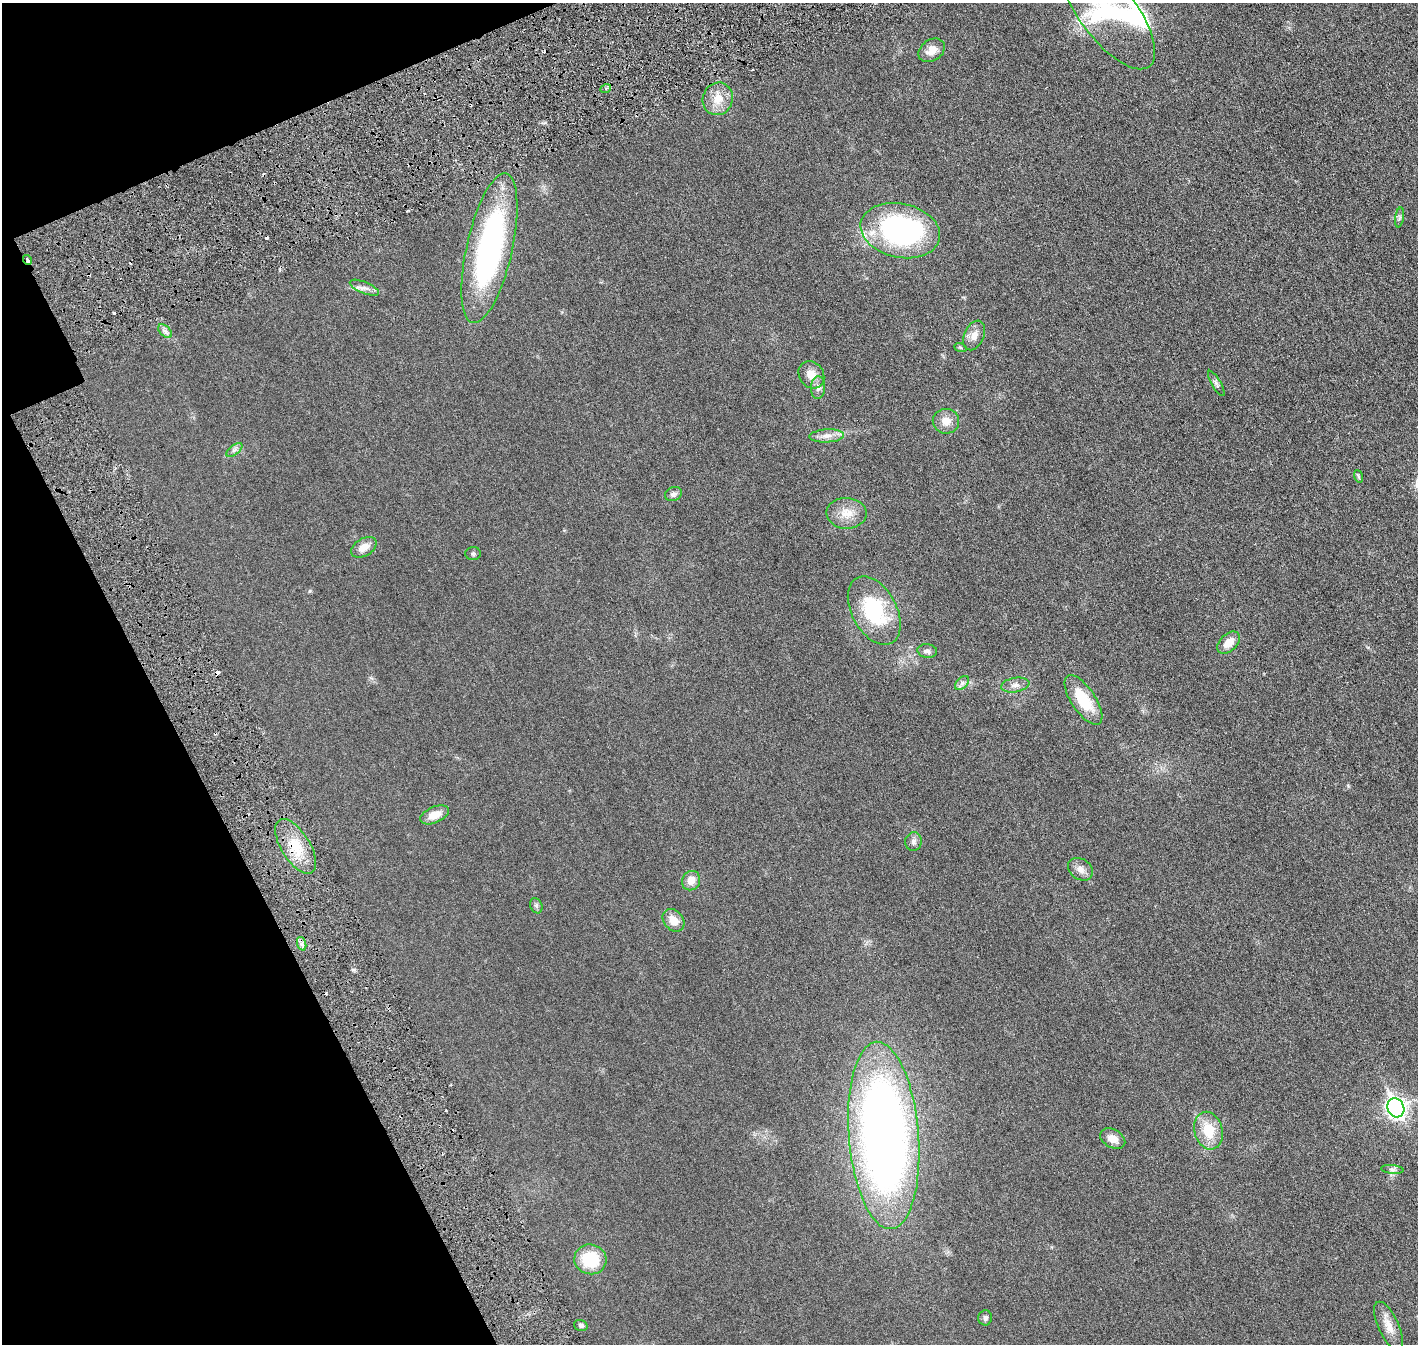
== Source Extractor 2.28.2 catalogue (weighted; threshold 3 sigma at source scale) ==
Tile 5 of 4 x 4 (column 1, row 2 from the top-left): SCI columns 82-1497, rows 2868-4209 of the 5818 x 5839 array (HDU 1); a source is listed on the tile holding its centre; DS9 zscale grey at full resolution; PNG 1420 x 1346 px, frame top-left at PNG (2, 3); each listed source drawn as its Kron ellipse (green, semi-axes under 4 px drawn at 4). Shown black and unused: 16% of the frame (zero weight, under 3 of 6 exposures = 1% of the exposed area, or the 3 px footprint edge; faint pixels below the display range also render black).
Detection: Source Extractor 2.28.2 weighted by HDU 2 'WHT'; one run over the whole footprint, this tile lists its part. Background 0.0254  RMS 0.0043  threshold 0.0176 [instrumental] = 3 sigma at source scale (4.09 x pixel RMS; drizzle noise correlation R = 1.36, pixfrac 0.8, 0.05/0.05 arcsec/px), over >= 5 px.
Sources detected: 55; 3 inside a brighter object's white glare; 6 cosmic-ray / hot-pixel residue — neither listed nor drawn; the other 46 listed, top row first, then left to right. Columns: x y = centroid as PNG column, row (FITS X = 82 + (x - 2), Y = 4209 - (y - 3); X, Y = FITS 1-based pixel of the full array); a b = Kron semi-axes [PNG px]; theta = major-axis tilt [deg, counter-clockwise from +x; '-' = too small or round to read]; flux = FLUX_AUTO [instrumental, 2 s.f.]
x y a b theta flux
1108 12 68 28 -53 36
932 50 14 10 34 3.7
606 88 5 3 - 0.54
718 99 16 15 - 5.8
1400 217 10 4 80 0.76
900 231 40 27 -12 74
489 248 76 23 77 88
28 260 5 2 - 4
364 288 16 5 -22 1.8
165 331 8 5 -44 1.1
974 335 16 10 65 3
960 347 6 4 -19 0.46
811 375 14 12 -54 4
1216 383 14 4 -60 1
818 388 11 7 87 1.5
946 421 13 12 - 3.7
827 436 17 6 3 2.5
234 450 9 4 36 1.1
1358 476 6 4 -71 0.54
673 494 9 7 25 1.3
847 513 20 15 -2 5.4
364 547 14 8 31 3.6
473 553 8 6 2 0.73
874 611 37 22 -62 26
1229 643 13 8 44 4.5
927 651 10 7 -7 1.2
962 683 8 5 46 1.1
1015 685 14 7 9 1.9
1083 700 29 12 -56 13
435 815 15 8 24 4.6
913 842 9 8 - 1.4
296 846 31 14 -58 10
1080 869 13 10 -36 2.5
691 881 10 9 - 3.4
536 906 8 6 -68 0.83
673 920 12 9 -48 4.2
302 944 7 4 -71 1.1
1396 1108 10 8 -64 170
1209 1131 19 14 -76 9.5
884 1135 94 35 -85 310
1113 1139 13 9 -28 3.3
1392 1169 11 4 -5 1
590 1259 16 15 - 14
985 1318 7 7 - 1.2
581 1325 7 5 -17 0.91
1389 1326 26 10 -65 4.4
Overlapping masked pixels (flux is a lower limit): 2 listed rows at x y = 28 260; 296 846
Isophote crosses this tile's border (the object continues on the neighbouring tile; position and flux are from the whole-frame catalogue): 1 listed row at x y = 1108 12
Unlisted compact peaks at least as high as the median listed source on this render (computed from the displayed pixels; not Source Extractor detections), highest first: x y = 353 970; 310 591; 1348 786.